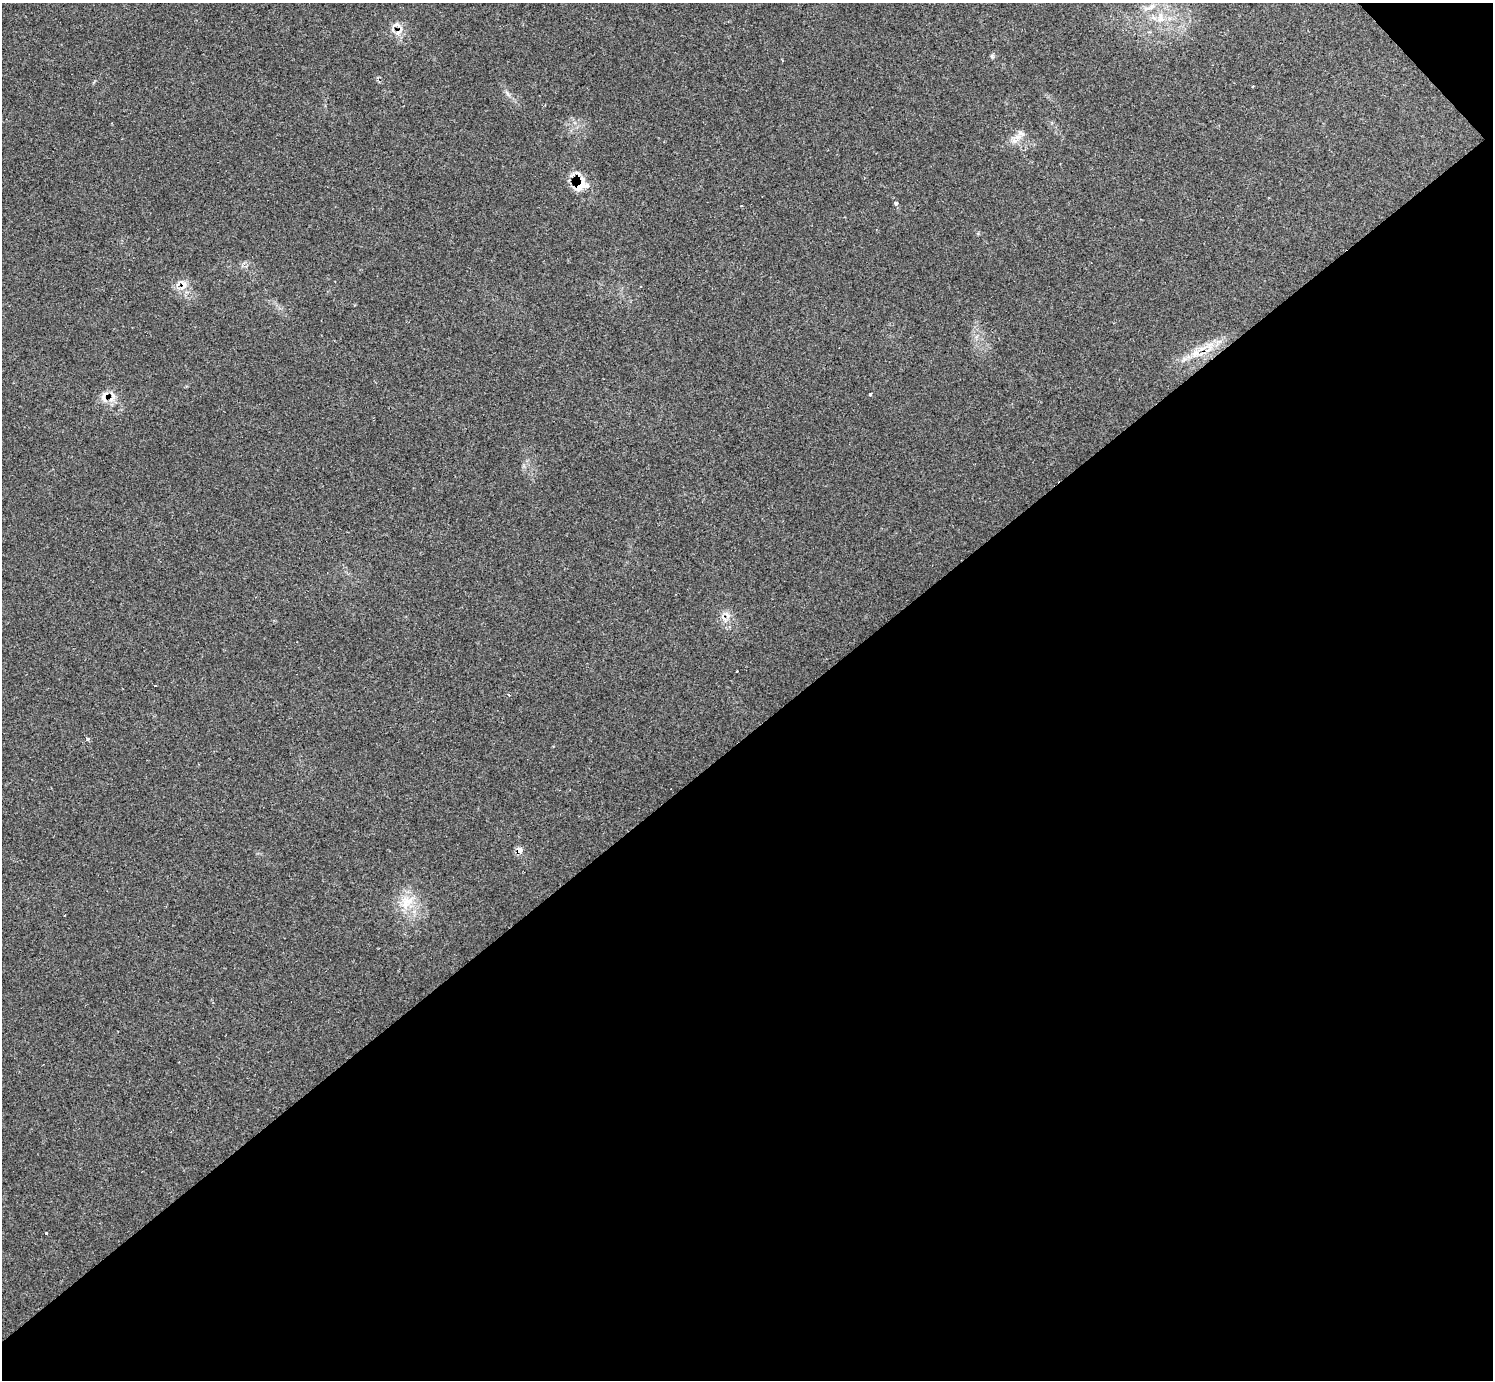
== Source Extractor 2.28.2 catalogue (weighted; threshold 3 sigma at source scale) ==
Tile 12 of 4 x 4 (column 4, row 3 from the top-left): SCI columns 4474-5964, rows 1543-2920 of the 5972 x 5970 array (HDU 1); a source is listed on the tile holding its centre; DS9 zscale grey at full resolution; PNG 1495 x 1382 px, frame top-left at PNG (2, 3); no overlay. Shown black and unused: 47% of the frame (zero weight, under 2 of 3 exposures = <1% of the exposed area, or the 3 px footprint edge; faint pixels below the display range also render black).
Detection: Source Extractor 2.28.2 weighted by HDU 2 'WHT'; one run over the whole footprint, this tile lists its part. Background 0.161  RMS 0.0092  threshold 0.0415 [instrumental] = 3 sigma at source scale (4.5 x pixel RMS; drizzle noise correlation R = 1.50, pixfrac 1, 0.05/0.05 arcsec/px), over >= 5 px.
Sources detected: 21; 4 cosmic-ray / hot-pixel residue — not listed; the other 17 listed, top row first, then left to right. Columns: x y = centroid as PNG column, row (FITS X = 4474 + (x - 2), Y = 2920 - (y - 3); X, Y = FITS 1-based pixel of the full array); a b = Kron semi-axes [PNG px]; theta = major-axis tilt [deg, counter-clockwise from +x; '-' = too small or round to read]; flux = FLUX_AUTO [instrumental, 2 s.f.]
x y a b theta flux
1152 6 12 7 39 5.1
1160 18 15 10 -84 11
397 24 13 7 -12 4.6
399 32 17 5 49 5.1
992 56 6 5 - 1.6
508 94 9 3 -45 2.1
1018 137 12 9 29 7.7
581 185 23 17 50 18
896 203 4 4 - 2.7
183 285 18 9 68 8.3
1195 353 13 10 38 9.9
870 394 3 3 - 2.3
104 396 18 10 72 9
509 695 4 2 - 0.71
87 739 3 3 - 8.4
519 850 6 5 - 9.1
407 902 22 17 51 21
Overlapping masked pixels (flux is a lower limit): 6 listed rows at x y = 399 32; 581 185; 183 285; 1195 353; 104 396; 519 850